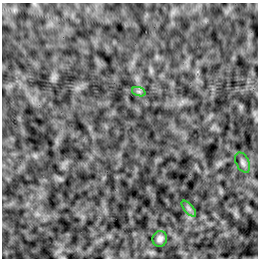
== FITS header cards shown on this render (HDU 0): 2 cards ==
NAXIS1  =                  256 /Number of positions along axis 1
NAXIS2  =                  256 /Number of positions along axis 2

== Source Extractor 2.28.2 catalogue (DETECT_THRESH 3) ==
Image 256 x 256 px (HDU 0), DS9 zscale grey, 1 PNG px = 1 image px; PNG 260 x 260 px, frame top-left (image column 1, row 256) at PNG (2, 3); each listed source drawn as its Kron ellipse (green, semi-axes under 4 px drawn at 4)
Background 3.05e-04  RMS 0.0022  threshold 0.00662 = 3 sigma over >= 5 px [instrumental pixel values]
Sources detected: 4; all 4 listed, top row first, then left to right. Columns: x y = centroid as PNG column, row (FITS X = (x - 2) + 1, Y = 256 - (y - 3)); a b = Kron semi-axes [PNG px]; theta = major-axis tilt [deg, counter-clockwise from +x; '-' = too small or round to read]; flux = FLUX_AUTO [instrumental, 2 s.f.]
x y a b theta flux
139 92 7 4 -19 0.3
243 163 11 6 -64 0.5
189 209 10 4 -48 0.4
160 239 8 7 - 0.58